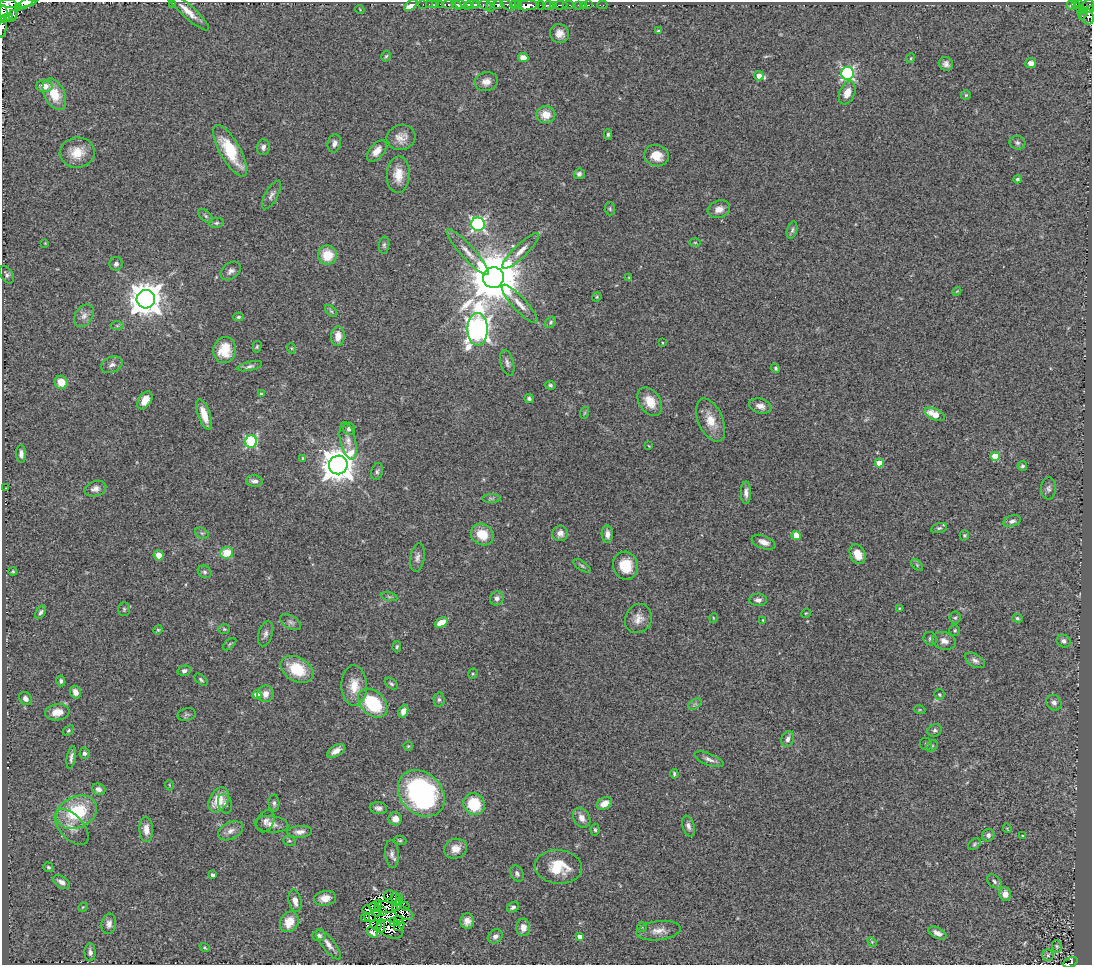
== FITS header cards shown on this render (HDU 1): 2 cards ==
NAXIS1  =                 1090
NAXIS2  =                  963

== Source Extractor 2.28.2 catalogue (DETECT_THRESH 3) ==
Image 1090 x 963 px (HDU 1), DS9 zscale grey, 1 PNG px = 1 image px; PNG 1094 x 967 px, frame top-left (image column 1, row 963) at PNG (2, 2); each listed source drawn as its Kron ellipse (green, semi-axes under 4 px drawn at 4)
Background 0.509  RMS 0.072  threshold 0.216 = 3 sigma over >= 5 px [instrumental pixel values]
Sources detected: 297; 8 with non-positive FLUX_AUTO (blend fragments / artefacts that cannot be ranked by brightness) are neither listed nor drawn; the other 289 listed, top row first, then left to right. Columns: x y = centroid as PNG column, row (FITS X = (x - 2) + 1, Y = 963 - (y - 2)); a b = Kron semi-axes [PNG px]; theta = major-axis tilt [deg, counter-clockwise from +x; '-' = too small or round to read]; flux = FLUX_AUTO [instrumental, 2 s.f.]
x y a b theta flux
17 3 19 4 3 1300
26 3 9 4 34 770
172 3 3 2 - 78
423 4 2 2 - 11
429 4 3 2 - 9.2
436 4 3 2 - 9.4
440 4 2 2 - 11
449 4 5 3 - 120
498 4 5 3 - 600
519 4 3 2 - 140
411 5 7 4 37 53
457 5 5 3 - 450
460 5 5 4 - 970
472 5 6 3 -4 750
477 5 4 3 - 280
485 5 6 4 -20 140
507 5 8 4 -39 340
515 5 5 4 - 380
527 5 11 5 5 1500
541 5 5 3 - 100
553 5 3 2 - 62
560 5 7 3 7 200
568 5 5 2 - 31
578 5 3 3 - 34
583 5 2 2 - 2.2
588 5 3 2 - 20
602 5 5 2 - 8
1071 5 4 4 - 130
1075 5 4 3 - 120
1079 5 3 3 - 170
467 6 4 3 - 310
491 6 6 4 84 180
548 6 6 4 -1 550
6 7 15 11 -63 2400
18 7 4 3 - 190
1087 7 7 6 - 180
1081 9 3 2 - 19
360 10 5 2 - 4
1091 10 3 2 - 120
188 11 27 6 -42 61
1083 13 6 2 72 64
3 14 8 4 89 890
13 15 5 4 - 360
1087 16 8 6 -65 240
8 17 4 2 - 280
2 26 12 4 81 250
658 31 3 3 - 8.3
559 34 10 9 - 41
386 56 5 4 - 6.8
523 57 5 4 - 43
911 58 5 3 - 4
1031 63 5 5 - 31
946 64 7 6 - 21
848 73 6 6 - 840
759 76 5 5 - 46
486 82 11 9 14 37
44 86 8 6 0 56
847 93 12 7 67 56
54 94 17 10 -64 120
966 95 5 5 - 6.7
546 115 9 8 - 63
608 134 5 4 - 7.9
401 137 14 12 18 49
334 143 9 6 75 22
1017 143 8 6 -14 14
263 147 8 6 85 18
230 151 29 10 -60 210
377 151 13 7 50 41
77 153 17 15 6 100
656 156 12 10 -16 79
579 174 5 5 - 13
398 175 18 11 88 77
1017 179 4 4 - 9.4
271 195 16 6 61 21
610 209 6 5 - 8.3
719 209 11 8 17 40
206 216 9 5 -43 9.8
216 223 7 5 9 9.3
478 224 7 6 - 1100
792 230 9 5 74 11
695 242 6 4 -1 5.8
45 243 3 3 - 3.5
384 245 8 5 84 11
521 251 24 6 44 49
468 252 30 6 -48 57
327 255 9 9 - 110
116 264 6 6 - 16
231 271 11 8 38 22
7 275 9 6 -59 13
493 278 10 10 - 32000
629 278 4 3 - 4.5
957 291 4 3 - 3.9
597 297 5 4 - 5.1
146 299 9 9 - 9800
520 304 25 7 -47 50
331 311 7 4 -44 8.1
84 316 12 8 57 32
238 317 5 4 - 6.6
551 322 6 5 - 8.4
117 326 7 4 0 7.8
478 329 16 10 -90 3900
338 336 10 6 87 53
663 343 3 2 - 3.6
257 347 6 4 74 6.3
291 348 5 3 - 4.4
225 350 13 11 79 98
507 363 13 6 -75 19
112 365 11 7 22 22
250 366 12 4 12 15
775 368 5 4 - 7.8
61 382 7 6 - 72
550 385 5 4 - 9.5
261 394 3 3 - 7.3
529 398 4 4 - 10
145 400 10 6 57 55
650 402 15 10 -56 77
760 406 11 7 -16 30
584 413 6 4 71 5.3
204 414 16 6 -71 69
935 414 11 5 -23 95
711 420 23 12 -66 84
349 429 6 6 - 17
251 441 6 6 - 540
348 441 19 7 -77 39
649 446 4 3 - 3.7
21 454 9 5 -86 23
995 456 4 4 - 170
303 458 4 3 - 4.5
879 463 4 4 - 92
338 465 9 9 - 9700
1022 466 5 5 - 8
377 471 9 5 75 12
254 481 8 5 -7 17
5 488 3 2 - 2.8
1049 488 11 7 86 17
95 489 11 7 18 26
746 493 11 5 90 23
491 498 9 4 0 12
1012 521 9 5 21 17
939 528 8 5 14 12
202 533 7 5 -28 9.4
560 533 8 8 - 25
482 534 12 10 -34 98
607 534 8 5 -89 29
796 535 4 4 - 98
964 535 5 4 - 6.4
764 542 12 6 -21 35
227 553 6 6 - 99
858 554 10 7 -64 72
158 555 5 5 - 49
417 557 14 7 82 23
917 565 7 4 -46 8.3
582 566 10 4 -35 11
626 566 14 12 -77 120
13 571 4 4 - 4.8
205 572 7 6 - 12
389 597 8 3 -13 7.6
497 598 7 6 - 18
758 600 9 6 2 21
899 608 4 2 - 3.7
124 609 7 5 -89 10
41 612 7 4 56 12
806 613 5 4 - 5.4
713 618 5 3 - 3.8
955 618 6 5 - 9.1
1017 618 5 4 - 6.7
638 619 15 13 60 48
763 620 3 3 - 5
291 622 11 6 -30 17
441 622 7 4 27 52
224 629 6 5 - 6.6
158 630 5 4 - 5.6
955 630 5 5 - 7.6
266 634 13 7 73 21
930 639 7 6 - 12
944 641 12 8 -16 32
1064 641 7 6 - 19
230 644 8 2 40 5.6
397 647 6 4 86 6.8
975 660 11 6 -30 20
297 669 17 12 -28 170
184 671 7 5 14 12
473 674 5 4 - 7
201 680 8 4 -39 9.1
61 681 5 4 - 9.2
391 684 8 4 -39 10
354 686 20 12 -88 90
75 692 6 5 - 33
265 694 8 8 - 38
939 694 5 5 - 7.4
257 695 4 4 - 43
25 698 7 6 - 20
439 700 7 5 -89 12
373 703 17 11 -44 310
1054 703 8 7 - 22
695 704 7 4 34 11
920 710 5 3 - 4.6
403 711 7 4 66 33
57 712 12 8 8 58
186 714 9 6 14 12
68 730 6 4 39 7.5
935 730 7 6 - 13
788 739 8 6 67 23
926 744 6 6 - 9.4
408 746 5 4 - 6.3
932 746 6 5 - 9.4
336 751 10 5 32 33
84 753 5 5 - 13
71 757 11 4 81 17
709 759 15 5 -21 24
674 774 5 3 - 7
169 785 5 3 - 3.8
99 789 7 5 -19 20
421 793 26 20 -45 940
219 800 13 9 61 110
274 803 8 5 -89 13
604 803 8 6 30 47
225 804 10 6 -76 17
474 804 11 10 - 170
378 808 8 6 -10 20
77 812 21 15 25 290
582 818 10 8 -59 34
395 819 6 6 - 37
265 821 12 8 63 22
271 824 17 8 -5 38
688 826 11 6 -72 21
72 827 21 12 -48 59
1007 828 5 3 - 3.9
146 829 13 7 -88 46
595 830 6 4 -85 8.8
231 831 13 8 27 32
300 832 12 6 5 27
988 835 6 6 - 14
1023 836 3 2 - 4
400 840 6 4 -7 7
289 841 6 5 - 9.4
974 844 7 5 42 8.6
456 849 11 10 - 48
392 854 14 7 -85 23
48 867 5 4 - 8.8
558 867 24 17 -5 150
517 873 9 6 -63 15
213 875 4 4 - 17
994 881 8 5 -42 13
61 882 9 5 -32 23
1005 894 6 6 - 42
389 895 5 2 - 4.3
325 898 11 7 8 43
396 898 6 4 -73 9.4
399 898 3 3 - 16
295 901 11 6 -78 35
400 901 4 3 - 1.6
378 904 3 3 - 4.8
397 906 5 3 - 17
405 906 4 2 - 4.5
83 907 5 4 - 5
374 907 5 3 - 4.4
386 907 11 5 -6 7.7
513 907 6 5 - 13
367 910 5 2 - 4.1
378 912 4 2 - 6
382 912 4 2 - 1.2
403 912 12 5 -28 10
365 917 5 2 - 2.5
370 918 6 2 -24 4.8
399 920 5 3 - 4.6
394 921 3 2 - 1.7
467 921 8 7 - 30
289 922 11 8 61 87
109 924 10 7 80 26
376 925 6 3 -18 6.1
381 926 7 2 86 8.8
399 926 6 4 51 0.49
523 927 9 7 -89 36
642 927 5 4 - 4.8
390 929 13 8 -23 16
659 931 22 9 7 48
372 933 6 4 -34 16
937 933 9 5 -27 24
319 936 7 5 -2 17
495 936 8 6 37 21
580 936 4 4 - 24
872 942 5 4 - 5.1
328 944 18 6 -52 35
1057 946 6 5 - 7.7
205 947 5 4 - 6.4
90 952 9 5 -88 16
1048 955 6 6 - 9.6
1070 962 7 4 24 96
At the frame edge (FLAGS 8, measured only in part): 8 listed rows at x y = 17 3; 26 3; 172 3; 6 7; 1091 10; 3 14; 2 26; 1070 962
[8 non-positive-flux detections neither listed nor drawn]